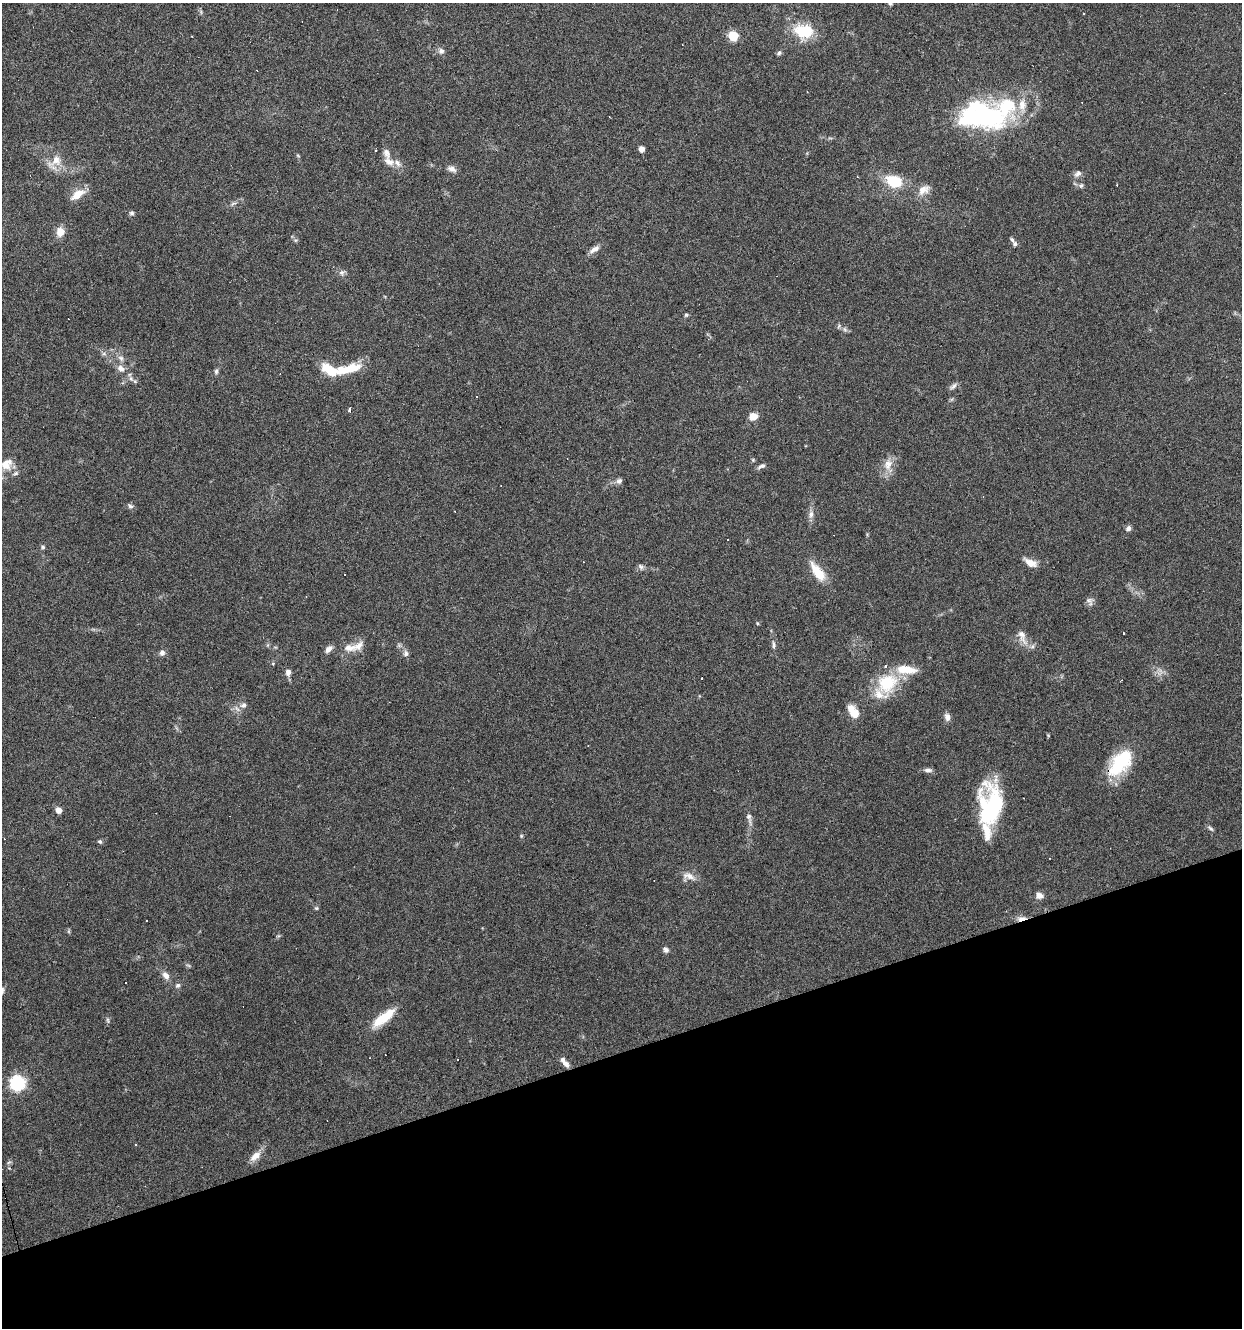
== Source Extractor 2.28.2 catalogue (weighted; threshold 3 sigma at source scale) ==
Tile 14 of 4 x 4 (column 2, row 4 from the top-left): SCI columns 1347-2586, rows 1-1326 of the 5121 x 5305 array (HDU 1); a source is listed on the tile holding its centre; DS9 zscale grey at full resolution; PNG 1244 x 1330 px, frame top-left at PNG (2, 3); no overlay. Shown black and unused: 21% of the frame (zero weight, under 3 of 6 exposures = <1% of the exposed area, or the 3 px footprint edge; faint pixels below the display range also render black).
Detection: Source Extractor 2.28.2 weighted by HDU 2 'WHT'; one run over the whole footprint, this tile lists its part. Background 0.0684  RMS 0.0041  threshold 0.0167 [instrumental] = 3 sigma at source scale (4.09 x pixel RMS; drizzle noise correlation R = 1.36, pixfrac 0.8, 0.0396/0.0396 arcsec/px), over >= 5 px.
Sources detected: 135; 2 inside a brighter object's white glare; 23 cosmic-ray / hot-pixel residue — not listed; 15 inside a brighter listed object's ellipse — not listed separately; the other 95 listed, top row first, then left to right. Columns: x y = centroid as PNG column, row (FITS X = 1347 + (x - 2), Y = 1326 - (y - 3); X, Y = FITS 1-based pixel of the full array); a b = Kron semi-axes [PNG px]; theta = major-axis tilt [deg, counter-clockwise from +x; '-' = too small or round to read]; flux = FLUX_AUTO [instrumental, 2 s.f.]
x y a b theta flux
890 3 6 5 - 0.8
1084 14 3 3 - 2.6
802 32 27 17 -31 11
733 36 6 5 - 21
441 51 8 7 - 1.5
779 53 7 5 44 0.8
987 116 49 30 -16 58
641 149 5 4 - 2.9
376 151 3 3 - 8.4
298 156 6 3 -20 0.42
55 162 26 15 49 6.2
389 162 15 10 -24 3.1
452 169 12 7 -21 1.8
1078 174 11 7 36 1.6
894 181 15 10 -28 14
1081 186 7 6 - 0.93
924 190 18 11 34 3.7
78 194 16 8 35 6
233 204 9 5 23 0.98
132 213 6 6 - 0.86
60 232 11 9 84 3.8
295 240 6 5 - 0.65
1015 244 6 6 - 0.88
594 249 15 7 32 2.2
342 272 10 7 48 1.3
686 315 5 5 - 0.59
839 326 7 5 82 0.68
845 329 8 5 -70 0.91
121 358 10 7 -45 1.6
121 369 12 9 -39 2.7
349 369 31 11 19 10
216 371 8 6 88 0.82
131 378 9 6 -63 1.3
953 386 13 5 36 1.3
350 409 4 3 - 2.5
753 416 8 6 15 4.6
753 460 5 5 - 0.49
6 464 14 12 38 5.2
888 464 18 12 77 4.7
763 465 6 6 - 0.97
16 473 7 5 16 0.9
619 481 8 7 - 1.3
130 506 8 6 -49 1
455 511 3 2 - 0.43
811 514 12 7 77 2
1128 528 7 6 - 1.2
727 540 3 3 - 1.1
43 547 5 5 - 0.67
1030 563 18 8 -29 3.5
641 567 9 6 -45 1.1
818 572 26 10 -55 8.4
306 597 4 2 - 0.24
1090 601 10 10 - 1.5
757 623 5 3 - 0.37
1123 633 3 3 - 0.98
1022 636 24 9 -68 3.9
774 645 11 5 -79 1.2
349 648 20 12 3 4.5
328 649 9 6 39 2.1
162 653 8 7 - 1.4
406 653 8 7 - 1.3
273 664 4 4 - 0.48
288 672 8 7 - 1.9
887 684 31 25 61 17
243 705 9 8 - 1.7
851 709 12 9 -71 3.6
947 717 10 7 -78 1.8
1048 735 5 3 - 0.3
1120 763 34 18 51 21
928 770 10 6 -4 1.4
991 808 38 20 86 48
58 810 6 6 - 2.6
749 818 20 6 -76 2.2
1210 828 10 4 -37 0.81
521 836 5 4 - 0.46
100 842 5 5 - 0.68
688 876 17 11 -1 3.4
1039 896 10 8 -8 1.9
316 908 6 5 - 0.55
1021 918 13 5 12 2.3
69 931 6 4 72 0.49
278 936 6 4 17 0.48
666 950 8 6 -39 1.2
188 965 8 3 -19 0.59
166 975 10 7 -57 2.5
126 983 3 2 - 0.42
178 985 8 6 43 1
107 1020 8 4 -81 0.7
380 1020 28 11 47 8.1
458 1059 2 2 - 0.29
566 1064 10 7 -43 1.7
17 1083 7 6 - 88
135 1144 3 3 - 0.55
255 1156 18 8 43 3.4
9 1162 7 4 19 0.58
Overlapping masked pixels (flux is a lower limit): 1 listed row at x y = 1021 918
Isophote crosses this tile's border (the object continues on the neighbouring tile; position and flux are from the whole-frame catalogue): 2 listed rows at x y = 890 3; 6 464